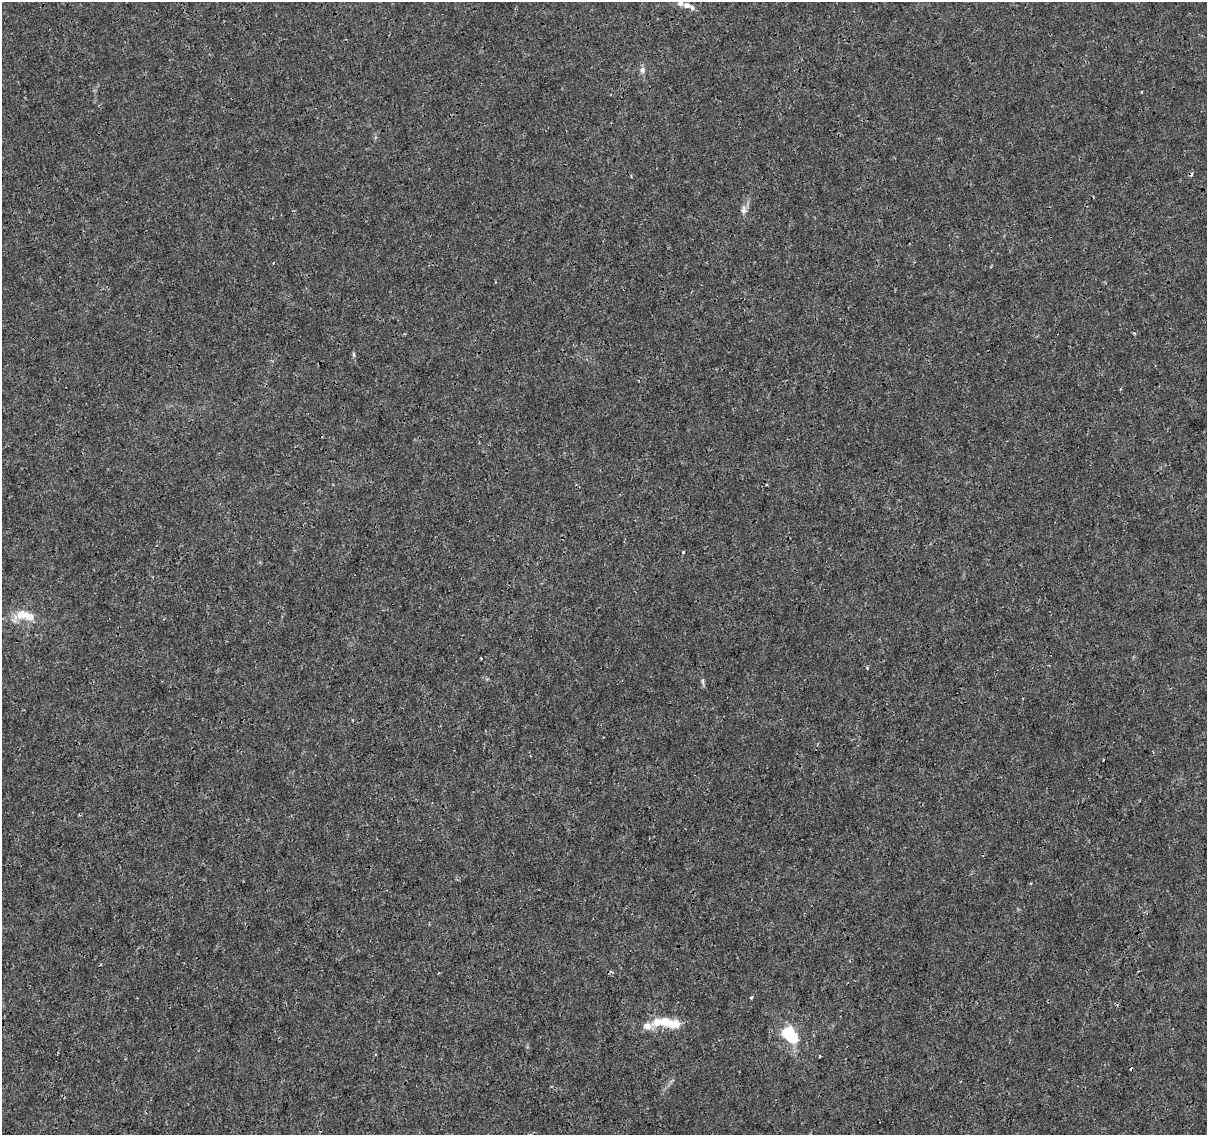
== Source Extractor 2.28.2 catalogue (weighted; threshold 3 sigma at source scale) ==
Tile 7 of 4 x 4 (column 3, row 2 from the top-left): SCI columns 2421-3625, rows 2551-3683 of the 4831 x 5041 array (HDU 1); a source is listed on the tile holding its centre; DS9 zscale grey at full resolution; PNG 1209 x 1137 px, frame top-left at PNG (2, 2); no overlay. Shown black and unused: <1% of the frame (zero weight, under 3 of 4 exposures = <1% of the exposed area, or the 3 px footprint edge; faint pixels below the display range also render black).
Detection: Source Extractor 2.28.2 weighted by HDU 2 'WHT'; one run over the whole footprint, this tile lists its part. Background 1.45e-04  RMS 7.4e-04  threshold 0.00333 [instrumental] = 3 sigma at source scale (4.5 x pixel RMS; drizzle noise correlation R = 1.50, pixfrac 1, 0.0396/0.0396 arcsec/px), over >= 5 px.
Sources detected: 20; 2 inside a brighter object's white glare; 2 cosmic-ray / hot-pixel residue — not listed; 3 inside a brighter listed object's ellipse — not listed separately; the other 13 listed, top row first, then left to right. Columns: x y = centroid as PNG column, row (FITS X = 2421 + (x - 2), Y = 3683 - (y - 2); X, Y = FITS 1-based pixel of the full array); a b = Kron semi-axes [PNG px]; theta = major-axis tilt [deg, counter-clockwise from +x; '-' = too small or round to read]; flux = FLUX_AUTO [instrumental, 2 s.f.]
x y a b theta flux
687 5 9 7 -1 0.36
642 70 9 6 -88 0.25
744 210 10 7 85 0.31
354 355 6 4 -71 0.1
26 616 30 11 -13 1.4
867 668 4 3 - 0.074
703 681 9 4 -77 0.14
1103 760 3 2 - 0.081
751 997 3 3 - 0.12
666 1022 16 11 -25 1.2
647 1026 11 9 5 0.53
792 1037 18 12 -68 2.6
820 1056 3 2 - 0.1